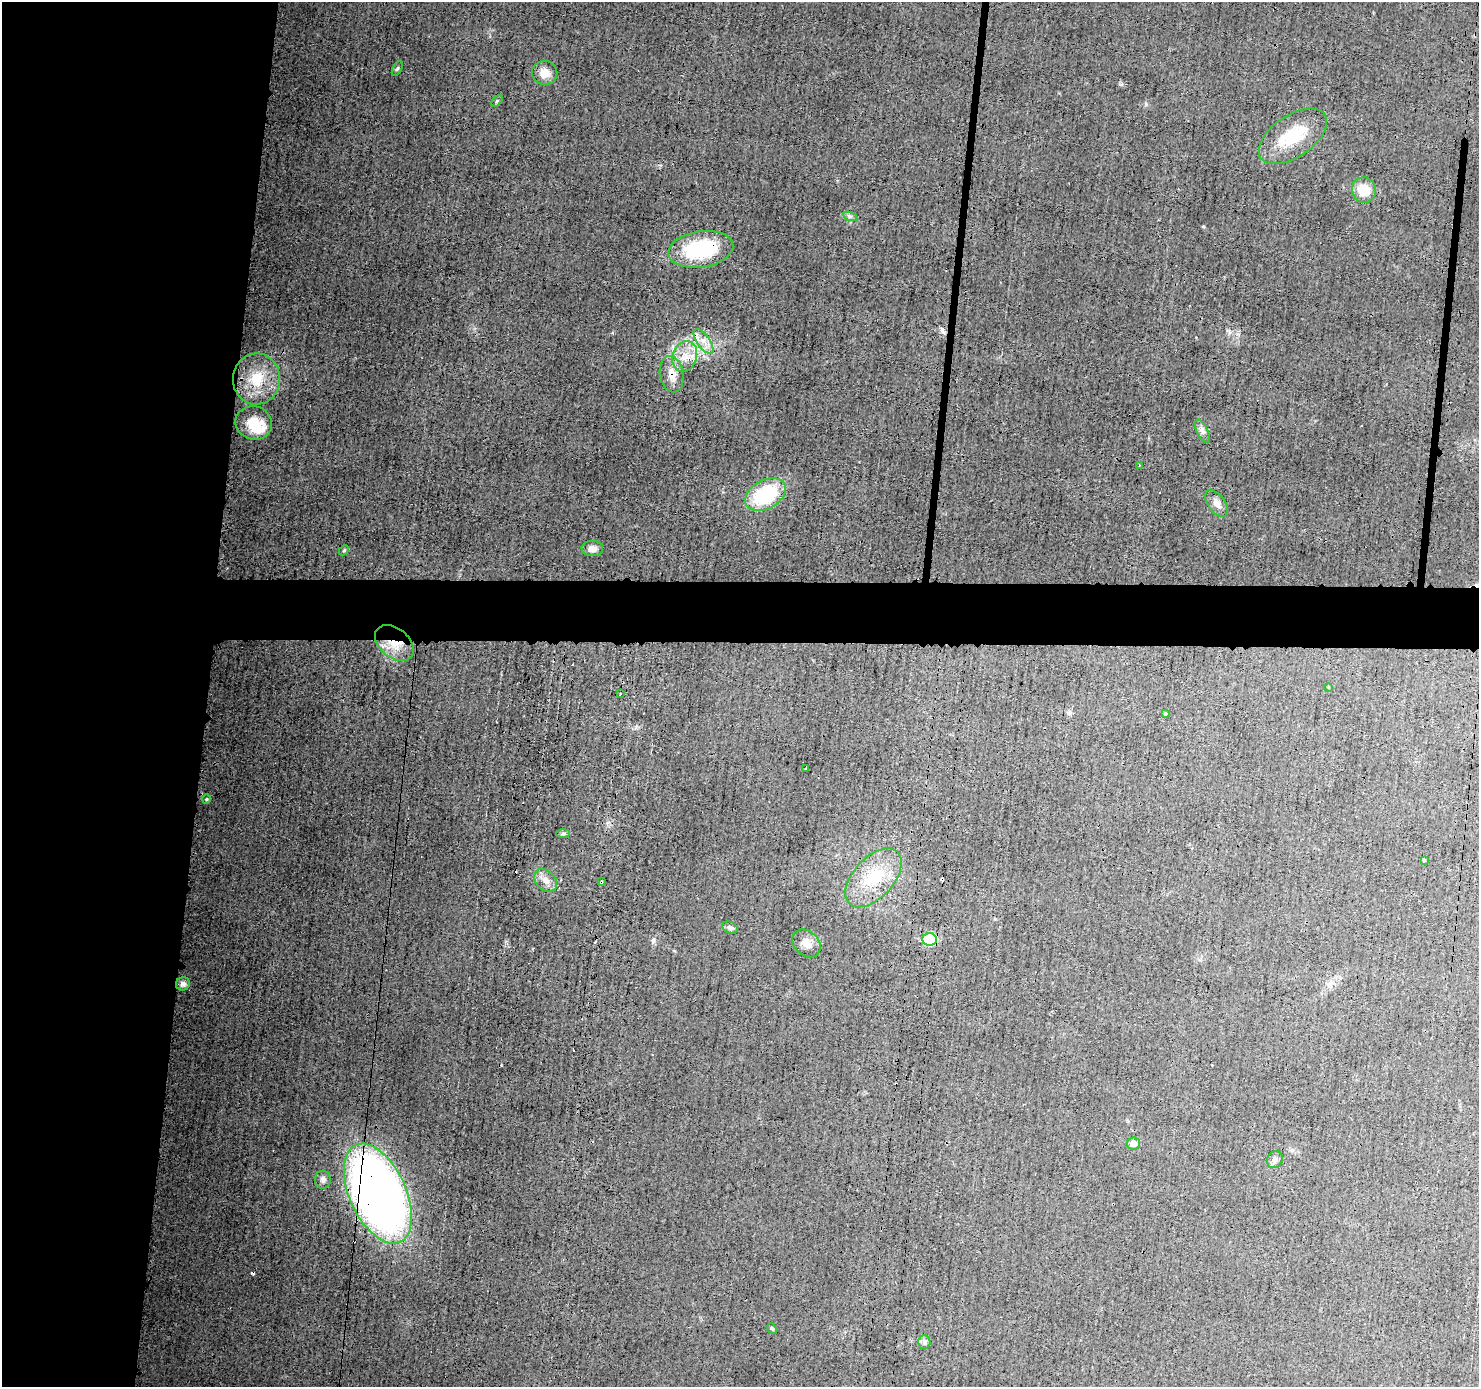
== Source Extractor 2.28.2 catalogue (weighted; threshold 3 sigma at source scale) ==
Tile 4 of 3 x 3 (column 1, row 2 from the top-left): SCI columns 8-1484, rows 1492-2876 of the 4448 x 4462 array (HDU 1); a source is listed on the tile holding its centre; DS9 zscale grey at full resolution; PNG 1481 x 1389 px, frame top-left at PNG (2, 2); each listed source drawn as its Kron ellipse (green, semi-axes under 4 px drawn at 4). Shown black and unused: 18% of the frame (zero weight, under 3 of 4 exposures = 1% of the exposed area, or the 3 px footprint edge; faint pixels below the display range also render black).
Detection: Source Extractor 2.28.2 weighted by HDU 2 'WHT'; one run over the whole footprint, this tile lists its part. Background 0.0142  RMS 0.0031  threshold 0.0138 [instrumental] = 3 sigma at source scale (4.5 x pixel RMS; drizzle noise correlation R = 1.50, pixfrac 1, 0.05/0.05 arcsec/px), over >= 5 px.
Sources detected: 48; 7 cosmic-ray / hot-pixel residue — neither listed nor drawn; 2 inside a brighter listed object's ellipse — not listed separately; the other 39 listed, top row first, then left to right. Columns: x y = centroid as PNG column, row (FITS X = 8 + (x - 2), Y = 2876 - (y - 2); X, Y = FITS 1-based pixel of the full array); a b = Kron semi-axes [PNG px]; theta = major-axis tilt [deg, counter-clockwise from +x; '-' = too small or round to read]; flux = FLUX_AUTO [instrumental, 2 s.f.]
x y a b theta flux
397 68 8 4 63 0.54
545 73 13 12 - 3.5
497 101 7 4 45 0.47
1293 136 39 21 34 13
1364 190 13 12 - 6.7
850 216 7 4 -18 0.62
701 249 33 18 9 22
703 341 14 6 -54 2.5
685 357 15 12 72 4.6
672 374 18 12 -80 3.7
257 379 25 23 83 12
254 423 18 16 -17 6.8
1202 431 12 5 -64 1.3
1139 465 3 2 - 0.24
765 495 22 14 29 23
1217 503 15 8 -55 2.2
592 549 11 7 -4 1.9
344 550 5 4 - 0.39
394 643 22 14 -39 7
1328 687 3 3 - 0.35
620 694 3 2 - 0.29
1165 713 3 3 - 0.74
806 768 3 3 - 0.43
206 799 4 4 - 0.37
563 833 6 4 1 0.59
1424 860 4 3 - 0.79
873 878 35 20 48 14
546 880 13 9 -44 2.5
601 882 4 3 - 1.1
730 928 8 5 -25 0.81
930 939 7 6 - 25
806 943 16 12 -44 2.8
183 984 7 6 - 1.3
1133 1144 6 6 - 2
1275 1160 9 7 59 1.1
323 1180 9 8 - 1.4
378 1193 53 28 -65 290
772 1328 5 4 - 0.5
924 1342 6 6 - 0.83
Overlapping masked pixels (flux is a lower limit): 6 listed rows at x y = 701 249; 672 374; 394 643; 601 882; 930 939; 378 1193
Unlisted compact peaks at least as high as the median listed source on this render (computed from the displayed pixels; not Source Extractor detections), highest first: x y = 1203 226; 1146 104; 653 940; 1121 84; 1227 330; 673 346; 612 333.